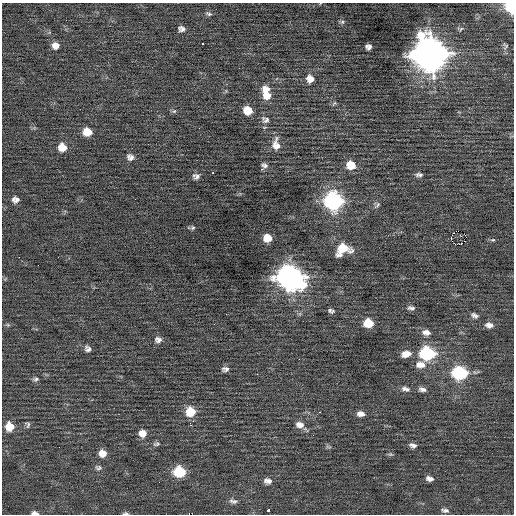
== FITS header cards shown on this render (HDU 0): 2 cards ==
NAXIS1  =                  512 / Axis length
NAXIS2  =                  512 / Axis length

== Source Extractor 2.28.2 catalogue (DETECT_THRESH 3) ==
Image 512 x 512 px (HDU 0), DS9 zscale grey, 1 PNG px = 1 image px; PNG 516 x 516 px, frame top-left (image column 1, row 512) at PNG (2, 3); no overlay
Background -0.00845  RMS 0.79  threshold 2.36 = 3 sigma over >= 5 px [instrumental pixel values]
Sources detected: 83; all 83 listed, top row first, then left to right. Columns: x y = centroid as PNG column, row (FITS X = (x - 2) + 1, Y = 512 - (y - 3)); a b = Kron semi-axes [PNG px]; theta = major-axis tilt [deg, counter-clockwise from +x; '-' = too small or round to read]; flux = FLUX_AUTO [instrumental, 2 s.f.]
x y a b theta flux
511 7 8 6 -87 2600
209 14 9 5 -19 110
342 22 7 5 -9 100
182 29 8 7 - 210
460 29 8 6 5 120
203 43 3 2 - 60
55 46 9 8 - 330
505 46 8 6 81 110
368 47 6 5 - 230
429 54 14 13 - 92000
310 79 10 9 - 410
267 90 11 9 -41 460
267 95 15 10 -41 610
334 103 7 3 56 57
248 110 8 7 - 810
174 111 6 5 - 88
266 120 11 8 21 230
87 132 8 7 - 770
276 144 16 10 -85 500
62 147 9 9 - 610
130 157 9 7 -26 240
265 165 8 6 -14 180
351 165 9 8 - 840
261 169 3 2 - 360
213 173 3 2 - 830
419 175 9 5 2 150
196 176 8 7 - 180
15 200 7 6 - 250
333 201 10 10 - 13000
377 205 11 5 47 130
193 228 6 5 - 94
458 231 2 2 - 630
465 235 2 2 - 560
461 236 3 2 - 35
451 237 3 2 - 200
267 238 8 7 - 680
493 240 7 4 6 76
461 244 3 2 - 130
343 249 14 11 20 1300
19 257 2 2 - 190
289 278 13 11 -24 37000
411 308 10 6 -6 170
331 311 8 5 -12 130
474 315 10 6 -27 170
368 323 8 7 - 1200
214 324 2 2 - 370
8 325 6 4 -18 71
489 325 10 7 -11 260
426 332 11 7 -10 280
158 340 10 8 -3 240
88 349 9 7 -49 200
406 354 12 8 11 440
427 354 10 8 -7 5500
299 359 2 2 - 110
420 365 13 9 -4 480
225 369 9 6 0 190
460 373 10 8 -7 5400
257 374 2 2 - 170
36 379 8 5 8 120
405 389 11 6 -15 200
422 389 10 6 -12 200
190 412 9 9 - 1200
319 412 2 2 - 260
361 414 9 6 -6 270
28 425 9 7 -77 130
190 425 4 3 - 140
300 425 12 9 -8 360
9 426 9 8 - 790
142 433 8 8 - 440
156 444 10 6 5 130
413 445 9 5 -16 200
328 447 9 3 -13 85
102 453 8 7 - 460
390 454 7 5 -10 81
98 468 9 7 -11 150
179 472 9 8 - 2500
430 479 8 5 -11 230
267 481 10 7 -7 260
233 501 11 6 -13 190
445 510 11 5 -9 170
268 511 3 3 - 650
35 513 8 4 -4 200
126 513 7 3 0 96
At the frame edge (FLAGS 8, measured only in part): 3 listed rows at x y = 511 7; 35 513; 126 513